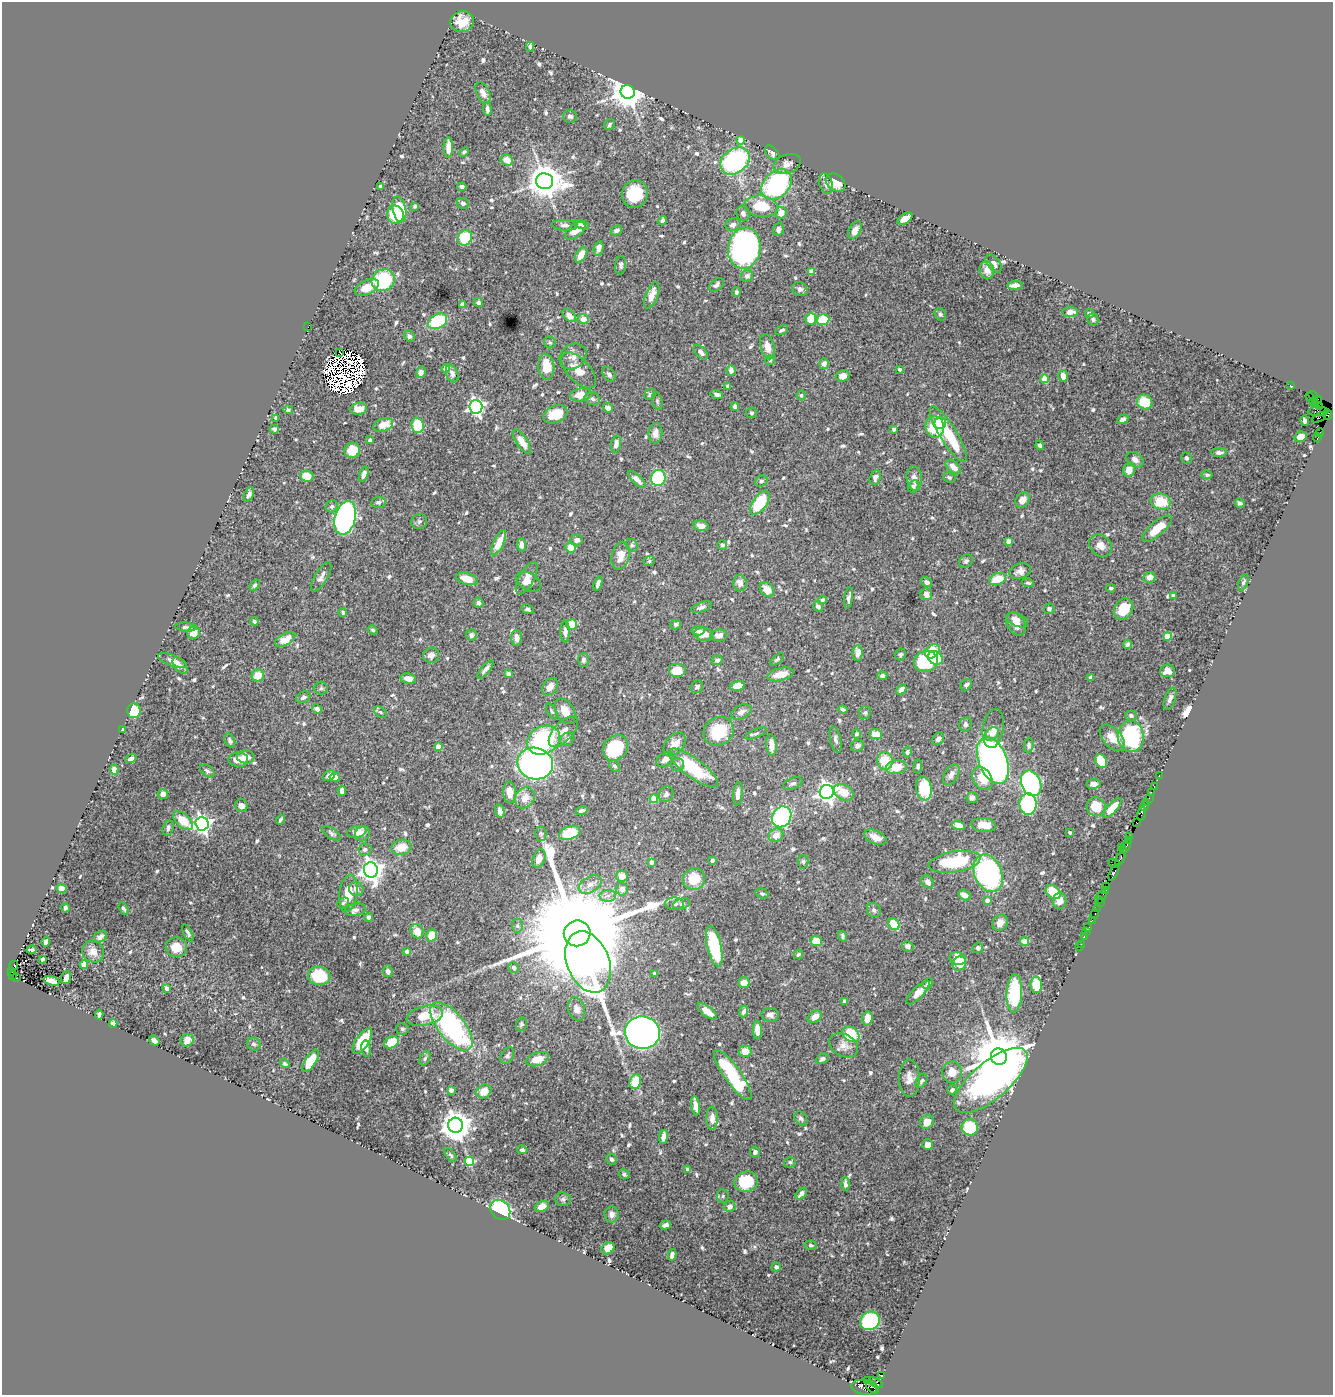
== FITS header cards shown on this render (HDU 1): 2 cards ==
NAXIS1  =                 1331
NAXIS2  =                 1393

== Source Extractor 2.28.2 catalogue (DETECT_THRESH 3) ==
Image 1331 x 1393 px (HDU 1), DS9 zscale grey, 1 PNG px = 1 image px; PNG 1335 x 1397 px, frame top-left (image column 1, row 1393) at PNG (2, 2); each listed source drawn as its Kron ellipse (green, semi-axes under 4 px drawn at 4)
Background 1.37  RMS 0.019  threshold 0.0584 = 3 sigma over >= 5 px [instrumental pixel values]
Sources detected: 731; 19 with non-positive FLUX_AUTO (blend fragments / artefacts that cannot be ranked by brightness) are neither listed nor drawn; of the other 712, the 500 brightest by FLUX_AUTO listed and drawn (212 fainter detections omitted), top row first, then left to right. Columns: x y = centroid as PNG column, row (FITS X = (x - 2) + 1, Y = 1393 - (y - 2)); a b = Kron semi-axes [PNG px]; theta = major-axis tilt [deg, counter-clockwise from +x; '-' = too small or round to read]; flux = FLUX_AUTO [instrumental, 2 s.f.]
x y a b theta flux
462 22 12 10 16 20
530 47 5 4 - 3.4
628 92 7 7 - 3000
483 93 11 6 -64 8.4
487 109 7 3 -87 4.9
570 116 7 6 - 4.5
609 124 6 5 - 2.8
741 140 4 4 - 15
448 148 10 5 89 13
464 152 5 4 - 2.9
772 153 8 5 -46 6.6
507 160 6 5 - 14
735 161 16 12 36 170
787 164 14 9 21 8.3
545 181 8 8 - 3100
835 183 11 8 -38 24
826 184 10 6 -71 6.2
777 185 17 12 45 180
380 186 3 3 - 2.3
462 187 4 4 - 4.2
635 194 14 13 - 50
463 203 6 5 - 3.3
415 206 4 4 - 2.9
761 206 17 10 -8 37
399 209 13 6 -78 75
743 213 8 6 -72 4.6
781 213 6 5 - 11
395 215 9 8 - 40
905 219 8 5 32 16
663 221 4 4 - 4.2
565 225 13 5 -5 5
582 225 7 4 -16 3.9
733 225 7 6 - 6
778 229 6 5 - 5.2
616 230 6 4 30 4.2
855 230 9 5 60 9
575 231 12 6 36 12
465 238 8 6 64 56
598 248 7 5 79 7.2
744 248 21 16 80 370
581 255 9 5 59 16
994 263 10 6 -52 5.8
621 265 9 5 86 3.9
987 270 9 7 -77 9.8
812 271 4 4 - 15
747 276 6 6 - 4.7
383 280 12 10 27 110
716 285 8 5 36 4.3
1015 285 8 4 4 8.5
367 287 13 7 26 18
800 289 8 7 - 4.8
736 292 5 4 - 3.1
652 295 14 6 68 17
478 302 5 4 - 3.9
462 305 4 4 - 8.5
1070 312 7 5 4 10
940 314 6 5 - 2.8
1089 314 4 4 - 4.5
569 316 8 5 -42 9.5
583 319 5 5 - 11
811 319 6 5 - 26
1093 319 6 5 - 2.7
823 320 6 5 - 39
438 321 10 7 30 74
308 327 2 2 - 13
782 330 7 4 28 3.1
409 336 6 5 - 3
550 342 6 6 - 2.4
767 347 13 6 -74 12
340 352 4 2 - 3.2
701 352 9 5 -46 6.6
573 356 14 12 38 13
770 360 5 4 - 2.6
824 364 5 5 - 6.2
546 367 13 8 -85 26
446 368 4 4 - 19
900 369 4 3 - 2.5
579 370 22 11 -47 19
731 370 5 4 - 6
421 372 6 4 75 6.5
452 374 9 6 -71 7.1
609 374 8 5 -56 4.6
843 376 7 5 17 6.2
1063 376 6 4 -77 12
1045 379 4 4 - 34
1290 385 3 2 - 28
728 386 4 3 - 3
581 395 11 6 10 19
650 395 6 5 - 2.5
717 395 6 4 -19 3.8
801 395 5 4 - 2.8
1313 395 5 2 - 120
1310 397 3 3 - 63
592 399 8 6 -20 3.9
1318 399 2 2 - 24
657 401 9 5 -77 2.3
1313 401 2 2 - 58
1145 402 8 7 - 36
1316 404 3 2 - 88
735 406 4 4 - 5.4
1319 406 3 2 - 83
476 407 6 6 - 420
608 408 5 4 - 8.8
359 409 8 6 6 16
288 410 5 4 - 2.5
1318 411 10 5 1 360
751 413 5 5 - 2.8
555 414 12 8 23 29
1327 415 5 4 - 180
1319 417 8 3 30 160
276 418 4 3 - 3.3
1123 419 6 4 30 6.8
1305 421 5 3 - 4.4
940 423 6 5 - 33
383 425 10 6 20 25
418 425 7 6 - 50
935 427 11 9 -85 61
274 429 4 3 - 2.4
894 429 4 3 - 2.7
655 433 10 7 85 8.9
1320 433 4 3 - 180
948 434 32 8 -58 92
1300 437 6 5 - 14
1317 438 4 3 - 93
370 440 3 3 - 2.7
522 442 14 5 -56 18
616 444 8 5 79 8.5
1040 445 4 4 - 3.5
352 450 8 7 - 31
1219 452 8 4 1 4.5
1186 458 5 5 - 2.7
1135 460 9 7 -34 7.1
953 467 9 5 -41 9.5
1129 470 7 6 - 14
364 474 8 4 70 8
1207 475 5 4 - 2.4
307 476 6 5 - 31
949 477 6 5 - 2.5
658 478 8 7 - 94
875 478 8 5 72 5.6
914 478 12 7 -86 7.6
637 480 11 4 -44 7.2
761 481 6 5 - 2.9
913 486 6 5 - 3.1
249 494 8 4 65 4.7
1023 500 8 6 50 9.1
378 502 7 5 6 3.4
1161 502 10 8 -18 35
760 503 13 7 54 65
1240 503 5 4 - 2.8
332 506 6 5 - 3.7
345 518 17 10 76 530
419 521 8 7 - 3.8
701 526 7 5 -14 8.7
1157 529 18 7 40 27
576 540 6 5 - 6.1
1008 541 4 4 - 5.3
499 543 13 5 65 24
521 545 7 4 -85 7.5
632 545 7 5 -46 2.7
722 545 5 4 - 3.4
1100 545 12 10 -43 11
571 547 5 5 - 16
621 556 14 9 77 16
649 561 6 5 - 2.5
966 561 7 6 - 3.3
1020 571 11 7 20 8.5
321 577 16 6 59 6.7
1149 577 6 5 - 8.4
527 578 18 7 61 11
467 579 11 6 -17 17
997 579 9 6 20 29
529 581 13 8 -32 9.4
927 582 6 4 -32 4
1243 582 9 4 66 3
740 583 8 6 -82 9.5
1028 583 6 3 -7 2.3
598 584 7 3 71 5.2
255 585 6 4 56 2.9
1111 588 4 3 - 2.5
767 589 8 6 -51 15
926 594 6 5 - 8.2
1173 596 4 3 - 5.9
849 598 11 3 82 4.3
822 600 4 4 - 2.5
478 603 5 4 - 3.4
818 606 6 4 -50 4.6
701 607 11 5 20 4.5
528 609 7 4 -22 3.2
1049 609 5 5 - 4.2
1124 609 11 9 57 36
343 612 4 3 - 2.7
1017 620 11 6 -24 8.6
254 621 4 4 - 3.3
571 624 5 5 - 27
1016 624 12 8 -57 13
676 625 5 4 - 3.1
186 627 10 4 -5 3.9
373 630 5 4 - 2.5
698 631 7 4 5 4.3
565 632 11 4 -88 5.7
194 633 6 6 - 14
703 634 9 6 -6 16
471 635 5 5 - 4.2
719 635 8 6 6 8.3
1167 636 4 4 - 31
516 638 8 5 -86 8.2
285 639 11 5 29 19
1127 644 4 3 - 2.6
932 651 8 6 42 26
858 653 8 5 88 11
900 654 6 5 - 2.8
431 655 8 7 - 7.8
935 658 8 6 -33 37
777 659 8 4 43 2.3
583 660 7 5 89 3.1
717 660 5 5 - 3.8
172 661 15 5 -19 6.6
926 661 12 10 14 100
180 666 10 5 -52 4.5
485 669 11 4 50 5.2
677 671 9 7 0 27
1167 671 7 6 - 11
508 674 4 4 - 11
780 674 13 6 14 18
258 676 6 6 - 20
882 676 5 4 - 3.8
1091 678 4 4 - 3.6
408 679 8 5 -12 10
966 685 6 5 - 4.6
737 686 8 4 13 17
550 687 9 6 56 11
697 687 6 5 - 3.5
321 688 6 6 - 2.7
901 689 6 4 45 6.3
303 697 7 5 28 4.7
1170 699 11 5 70 5.6
317 709 5 4 - 4.7
843 709 5 4 - 2.6
134 711 7 6 - 45
552 711 8 4 -58 2.4
565 711 14 9 -60 16
380 712 7 4 -37 2.5
741 712 11 6 26 6
865 712 7 6 - 3
1131 716 5 5 - 2.3
965 724 7 6 - 4
993 728 20 10 81 13
123 730 4 3 - 3.1
563 731 19 9 47 13
719 731 16 14 36 50
756 734 11 4 23 3.4
857 734 4 4 - 2.7
876 734 6 5 - 16
991 734 8 5 35 5.3
1131 737 15 13 -89 150
1112 738 16 9 -47 16
567 739 7 6 - 5.4
835 739 13 5 -77 4.5
938 739 7 5 49 5.2
543 740 17 13 29 160
230 741 8 5 -64 3.4
675 744 13 9 50 14
771 745 11 5 -85 11
1029 745 7 5 85 3.4
438 746 4 4 - 13
857 746 6 6 - 4.9
615 748 14 11 50 83
907 752 5 4 - 3.3
246 757 8 6 -6 12
131 758 6 4 26 4.1
665 759 9 6 31 5.8
238 760 10 7 3 18
993 760 24 14 -68 690
885 761 9 8 - 31
1101 761 7 5 -60 31
535 764 18 16 -12 490
677 765 6 6 - 3.7
614 766 7 4 -50 2.6
918 766 7 4 82 3.3
896 767 10 7 10 24
693 768 30 9 -36 80
114 770 5 4 - 12
207 771 8 5 -38 3.5
951 775 11 7 60 7.3
329 776 6 5 - 6.5
1159 776 3 2 - 63
335 777 5 4 - 7.9
982 778 12 9 -56 22
793 783 10 5 22 4.4
1031 783 13 9 -67 310
1093 784 7 5 8 6.8
1154 786 3 2 - 110
924 788 12 8 -81 57
342 791 5 4 - 7.1
509 792 11 6 -85 18
827 792 7 7 - 710
844 792 11 7 -30 21
1151 792 2 2 - 39
163 794 5 5 - 7.8
666 794 8 7 - 4.7
738 794 12 4 84 9.8
525 798 11 9 51 15
972 798 5 5 - 6.5
1149 798 2 2 - 54
654 799 4 4 - 32
1147 802 3 2 - 63
1028 804 11 8 -90 170
241 806 6 6 - 6.6
1145 806 4 3 - 95
1096 807 10 9 - 26
1112 808 12 5 49 25
500 811 7 4 -78 6.4
581 811 6 3 16 3.5
1142 813 7 3 75 220
782 817 11 9 57 170
281 819 5 3 - 2.8
183 821 12 6 -42 31
1137 823 3 2 - 68
202 824 7 6 - 560
959 825 6 4 -18 13
984 825 12 7 -8 16
168 828 8 5 75 4
357 832 10 6 15 13
1070 832 3 3 - 2.3
332 833 10 5 -33 3.7
362 833 8 7 - 5.4
541 833 7 5 -89 2.4
570 833 11 6 20 43
776 835 8 6 35 13
1129 836 3 2 - 60
875 837 12 6 -23 13
1128 840 4 3 - 190
401 847 10 7 14 22
1126 847 7 3 57 290
1121 848 3 3 - 72
365 849 6 6 - 4.6
1123 851 4 3 - 190
1120 858 7 3 63 410
539 859 9 6 68 10
712 860 4 3 - 6.2
651 862 4 4 - 8
803 862 7 5 -88 2.9
954 862 26 10 9 110
1114 863 6 2 -23 64
371 870 7 7 - 1000
988 873 19 14 -68 240
1114 873 8 3 63 480
622 876 6 5 - 15
694 879 11 11 - 35
927 882 7 5 -48 6
590 884 12 7 31 9.4
1106 887 4 2 - 66
62 889 5 4 - 13
356 889 7 7 - 6.7
622 889 6 6 - 7.7
1106 890 3 2 - 88
1053 892 8 6 -42 32
348 893 19 9 81 25
762 894 6 5 - 2.6
964 895 6 5 - 9.7
1102 895 5 2 - 110
608 896 8 5 8 5.4
1098 899 2 2 - 88
987 900 4 4 - 7.5
1060 901 8 7 - 12
343 903 6 5 - 2.3
1100 903 3 3 - 220
675 904 9 6 -4 4.9
682 904 9 5 19 3.3
65 908 4 3 - 3.2
124 909 6 4 -61 2.5
1097 909 4 2 - 110
355 910 11 6 9 5.4
874 910 7 6 - 3.9
1095 914 5 3 - 140
369 917 4 4 - 4.1
1092 920 2 2 - 15
1000 923 8 7 - 11
894 924 6 5 - 34
517 926 7 5 -88 2.7
1088 927 3 3 - 120
417 931 7 6 - 14
1086 931 3 2 - 20
188 933 9 3 -62 3.2
577 933 13 13 - 75000
432 935 6 5 - 29
843 936 5 4 - 2.9
1084 936 2 2 - 47
100 937 7 5 31 5.5
816 941 6 5 - 29
1024 941 4 4 - 30
46 942 5 4 - 4.6
1081 944 2 2 - 10
714 946 20 7 -77 110
908 946 6 5 - 5.7
176 947 10 10 - 20
1079 947 2 2 - 20
978 948 5 5 - 3.2
32 950 5 3 - 2.3
407 951 4 3 - 4.7
93 952 11 10 - 11
798 954 5 4 - 2.8
43 959 4 3 - 2.4
958 959 8 6 -17 29
588 962 32 21 -68 1200
84 964 4 4 - 22
959 964 7 6 - 20
14 966 5 3 - 180
514 968 5 5 - 4.8
388 971 6 5 - 5.2
12 972 3 2 - 200
655 973 3 3 - 4.6
12 976 3 2 - 110
319 976 11 9 -8 65
16 977 4 2 - 380
66 978 6 4 70 8
52 981 8 4 -19 18
744 983 5 5 - 15
928 984 6 4 47 3.3
1036 985 8 5 -89 35
167 988 4 4 - 13
918 993 15 5 46 11
1014 993 19 7 87 96
844 1001 4 3 - 3.1
577 1009 12 8 -71 9.5
707 1011 11 5 -37 14
744 1011 6 4 69 4.8
99 1015 5 4 - 3.7
770 1015 8 7 - 6.2
425 1016 18 9 13 37
815 1017 8 5 37 10
867 1018 7 5 83 18
113 1024 4 4 - 7
521 1024 7 5 73 2.5
452 1026 29 13 -51 230
402 1029 6 5 - 2.8
757 1030 9 4 -87 15
642 1033 17 16 - 740
851 1034 9 7 -35 52
187 1040 7 6 - 12
154 1041 6 4 -35 4.8
362 1041 14 6 56 65
391 1042 7 5 27 28
254 1044 7 6 - 3.2
844 1045 15 11 -30 11
366 1049 8 4 -80 3.6
745 1051 6 5 - 15
507 1056 9 6 61 4.2
999 1057 8 8 - 10000
425 1058 7 5 62 3.1
537 1059 12 6 17 15
822 1059 7 5 25 3.8
311 1061 13 5 57 37
285 1064 5 4 - 2.4
952 1072 11 9 -88 16
733 1075 30 8 -54 140
909 1078 19 10 90 12
991 1080 45 18 40 760
921 1081 8 5 57 2.8
635 1082 7 5 69 35
451 1090 4 4 - 6.2
952 1090 5 4 - 4.4
484 1091 8 6 36 16
696 1106 9 4 -81 8.9
712 1118 11 6 90 9.2
801 1118 7 5 -51 3.4
927 1122 7 6 - 13
455 1125 7 7 - 2100
970 1127 8 8 - 62
663 1137 7 4 83 6.7
928 1145 5 5 - 8.7
522 1150 5 4 - 2.8
755 1152 5 5 - 4.7
451 1155 8 4 -52 2.4
611 1159 6 5 - 3.5
470 1161 5 4 - 65
790 1162 6 5 - 2.7
688 1169 4 3 - 5.4
624 1174 5 4 - 2.6
746 1182 12 10 14 56
845 1184 7 3 -89 4.5
801 1194 7 4 47 7.6
723 1196 6 6 - 2.8
563 1199 8 7 - 3.3
542 1206 7 5 26 12
730 1206 6 5 - 8.1
500 1210 11 9 -42 170
611 1214 8 7 - 6.5
665 1225 6 4 13 4.1
811 1245 6 4 -11 2.7
608 1248 7 5 36 16
672 1255 6 4 78 6
776 1267 4 4 - 4.4
870 1321 10 9 - 120
882 1375 4 3 - 1200
867 1380 2 2 - 28
876 1383 7 3 -29 150
864 1387 13 7 -9 850
873 1387 7 4 -37 330
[212 fainter detections neither listed nor drawn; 19 non-positive-flux detections neither listed nor drawn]